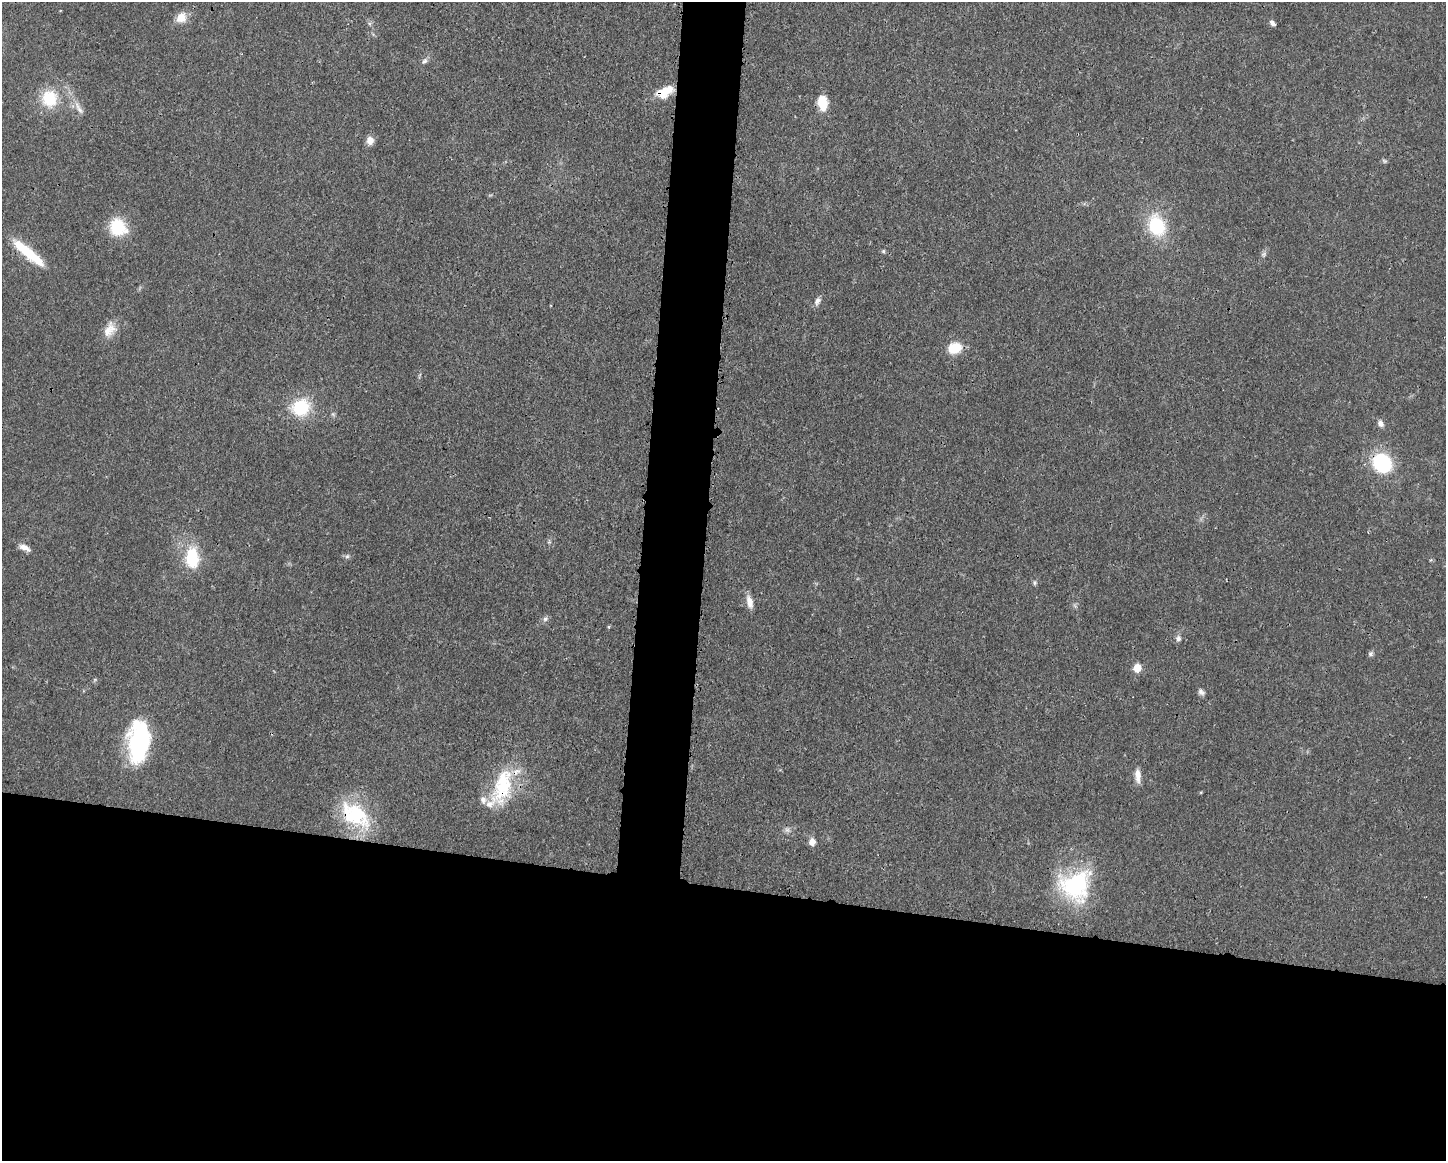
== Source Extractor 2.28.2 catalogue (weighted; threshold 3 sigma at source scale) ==
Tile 11 of 3 x 4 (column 2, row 4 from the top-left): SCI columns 1562-3005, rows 7-1165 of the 4680 x 4647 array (HDU 1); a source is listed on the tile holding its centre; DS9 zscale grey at full resolution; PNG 1448 x 1163 px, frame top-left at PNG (2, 2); no overlay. Shown black and unused: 27% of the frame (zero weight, under 3 of 4 exposures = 1% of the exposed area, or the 3 px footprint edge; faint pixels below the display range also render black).
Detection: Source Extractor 2.28.2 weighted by HDU 2 'WHT'; one run over the whole footprint, this tile lists its part. Background 0.021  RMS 0.0023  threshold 0.0103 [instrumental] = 3 sigma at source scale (4.5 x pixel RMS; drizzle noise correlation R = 1.50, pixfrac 1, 0.05/0.05 arcsec/px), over >= 5 px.
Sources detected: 39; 2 inside a brighter listed object's ellipse — not listed separately; the other 37 listed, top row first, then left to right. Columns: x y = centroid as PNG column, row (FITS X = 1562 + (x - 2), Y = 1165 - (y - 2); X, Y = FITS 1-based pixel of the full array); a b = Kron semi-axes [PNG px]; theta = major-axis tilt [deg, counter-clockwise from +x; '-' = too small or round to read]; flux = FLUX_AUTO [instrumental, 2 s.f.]
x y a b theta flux
181 17 13 11 49 2.7
1272 23 7 5 -50 0.78
425 61 9 6 47 0.72
664 92 22 12 27 4.5
49 99 23 20 -85 8
822 102 14 9 -85 5.3
79 108 20 6 -59 1.7
370 140 10 9 - 1.6
1384 161 7 5 -22 0.38
1157 226 18 14 -68 14
117 227 21 17 -46 8.5
883 251 5 5 - 0.34
28 253 47 10 -40 8.7
1264 254 6 5 - 0.48
817 301 11 7 61 1
110 329 22 13 60 3.1
955 348 14 11 16 5.5
300 407 20 17 33 11
1380 423 9 7 -59 0.97
1382 463 24 22 -51 13
24 547 14 6 -22 1.6
347 556 7 5 44 0.49
192 558 24 16 -86 10
1034 583 7 4 -82 0.4
749 602 16 7 -77 2
545 619 6 6 - 0.59
1178 638 7 6 - 0.87
1371 654 7 6 - 0.54
1137 668 6 5 - 4.8
1201 692 9 6 -41 0.75
138 741 41 20 85 28
1138 775 19 7 -87 1.9
503 785 54 23 75 15
355 815 44 25 -37 17
787 830 8 6 -43 0.7
812 842 7 6 - 1.8
1075 885 40 37 23 23
Overlapping masked pixels (flux is a lower limit): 5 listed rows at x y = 664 92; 28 253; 1382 463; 503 785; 355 815